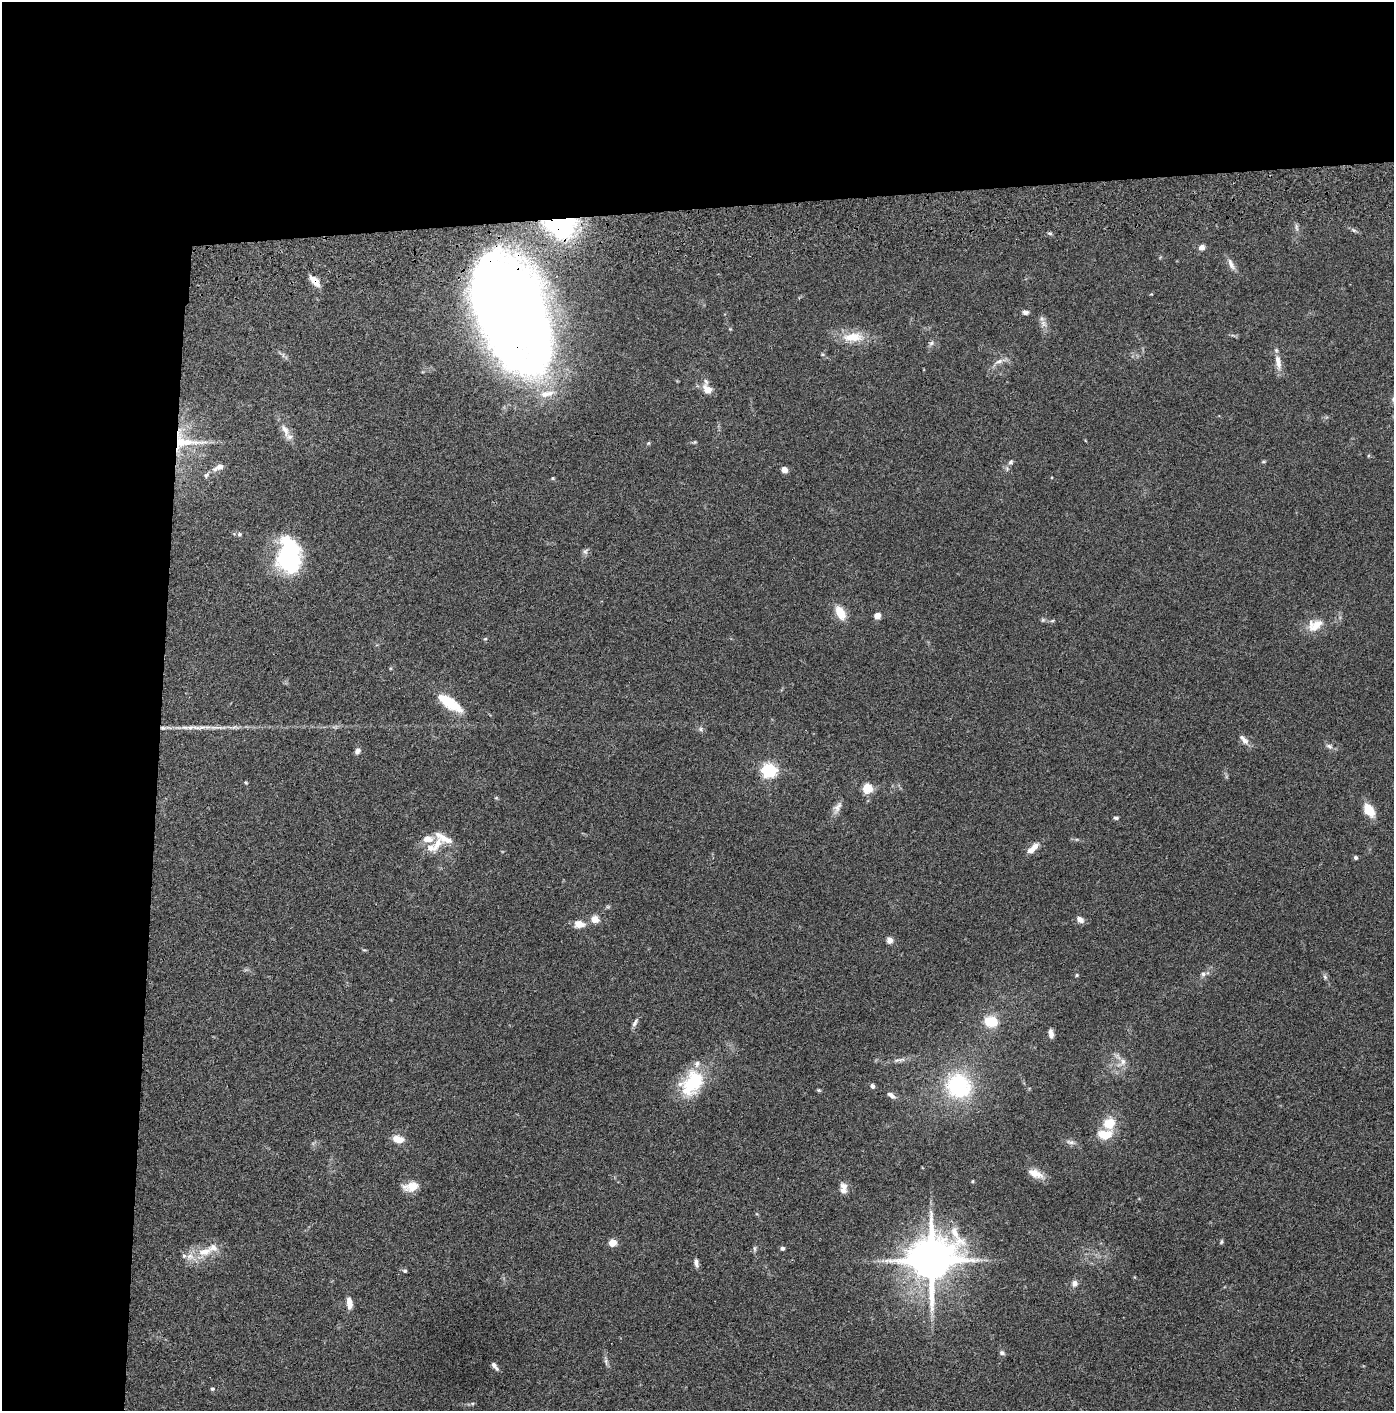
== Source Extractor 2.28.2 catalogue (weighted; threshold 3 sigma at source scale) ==
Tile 1 of 3 x 3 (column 1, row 1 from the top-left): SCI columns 51-1442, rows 2934-4342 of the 4276 x 4457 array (HDU 1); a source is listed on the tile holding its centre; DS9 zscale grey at full resolution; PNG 1396 x 1413 px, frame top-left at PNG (2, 2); no overlay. Shown black and unused: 24% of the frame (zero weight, under 3 of 4 exposures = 6% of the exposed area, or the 3 px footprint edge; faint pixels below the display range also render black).
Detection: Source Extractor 2.28.2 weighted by HDU 2 'WHT'; one run over the whole footprint, this tile lists its part. Background 0.0841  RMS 0.0061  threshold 0.0273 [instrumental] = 3 sigma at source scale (4.5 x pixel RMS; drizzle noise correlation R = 1.50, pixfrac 1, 0.05/0.05 arcsec/px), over >= 5 px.
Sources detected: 109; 5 inside a brighter object's white glare — not listed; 12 inside a brighter listed object's ellipse — not listed separately; the other 92 listed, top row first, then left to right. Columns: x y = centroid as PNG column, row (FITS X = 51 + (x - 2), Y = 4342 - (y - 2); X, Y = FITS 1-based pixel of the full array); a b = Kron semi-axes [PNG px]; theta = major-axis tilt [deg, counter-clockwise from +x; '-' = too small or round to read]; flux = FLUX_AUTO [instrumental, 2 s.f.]
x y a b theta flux
560 226 35 24 -8 79
1296 227 13 4 -83 1.7
1353 230 9 5 -27 1.4
1050 233 7 3 -9 0.9
1201 247 6 6 - 3.4
1231 264 18 7 -64 3.7
314 281 16 7 -47 5.2
1151 294 4 4 - 0.47
510 306 92 35 -44 580
1025 312 8 6 -10 1.8
1043 324 11 9 -71 3.3
853 337 30 13 2 14
931 343 9 6 36 1.7
822 354 6 4 -71 0.78
999 362 14 6 26 3.4
1278 362 23 8 -80 5.9
707 389 17 11 -44 5.9
547 394 23 9 12 9.1
285 430 23 9 -67 6.4
185 441 48 24 -7 29
695 442 6 5 - 0.81
648 443 5 5 - 0.7
1011 462 8 6 57 1.7
1263 462 7 3 1 0.73
218 467 16 7 26 3.6
784 470 5 4 - 10
553 478 5 4 - 0.68
239 534 7 6 - 1.3
585 551 8 6 63 1.8
288 557 34 23 14 45
840 613 15 9 -62 11
877 616 6 5 - 5
1043 620 6 5 - 1
1052 621 6 4 19 0.79
1315 625 21 15 26 10
485 639 5 5 - 0.76
449 703 28 10 -34 23
216 727 26 5 0 5.6
163 728 8 5 6 1.4
701 729 7 6 - 1.4
1245 741 12 8 -38 3.4
1329 746 9 6 -27 2.1
357 751 8 5 61 2.3
769 770 6 6 - 160
246 783 5 4 - 0.62
867 788 5 5 - 40
496 798 6 4 -43 0.75
837 807 19 8 62 4.1
1369 810 17 10 -56 9.4
1116 818 6 4 10 1.1
428 839 14 10 2 5.6
437 844 23 10 57 8.3
1035 846 10 7 38 3.8
1355 858 5 4 - 1.2
595 919 10 9 - 4.9
1080 919 10 7 -36 3.1
579 924 14 9 -5 5.8
889 940 8 7 - 3
1203 974 6 6 - 1.6
1077 975 5 3 - 0.8
1325 977 7 4 -46 1.2
991 1021 12 10 -11 18
635 1023 14 5 62 2.2
1051 1033 10 5 -81 3
897 1060 12 4 19 2.1
1122 1062 17 8 45 5.4
692 1083 35 24 55 33
872 1086 5 4 - 2.2
958 1086 26 25 - 60
819 1090 6 4 -20 0.78
891 1095 12 6 -35 2.7
1109 1123 16 14 46 12
398 1139 13 7 -11 7.3
1071 1142 12 6 -10 2.4
1035 1174 20 10 -24 7
972 1181 4 3 - 0.68
411 1186 17 10 11 8.9
844 1186 12 8 -40 3.4
1221 1242 7 4 77 0.9
612 1243 8 7 - 5.3
754 1248 8 4 -90 1.2
782 1248 4 4 - 1.8
204 1251 24 11 15 12
931 1260 14 13 - 2700
696 1263 12 5 -77 2.2
405 1271 5 5 - 1
1074 1283 9 8 - 2.7
349 1301 12 8 -67 3.7
1002 1353 6 6 - 1.5
606 1361 8 5 -83 1.6
495 1366 10 4 -51 2.1
212 1389 5 4 - 1.1
Overlapping masked pixels (flux is a lower limit): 5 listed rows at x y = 560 226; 314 281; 510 306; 185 441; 163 728